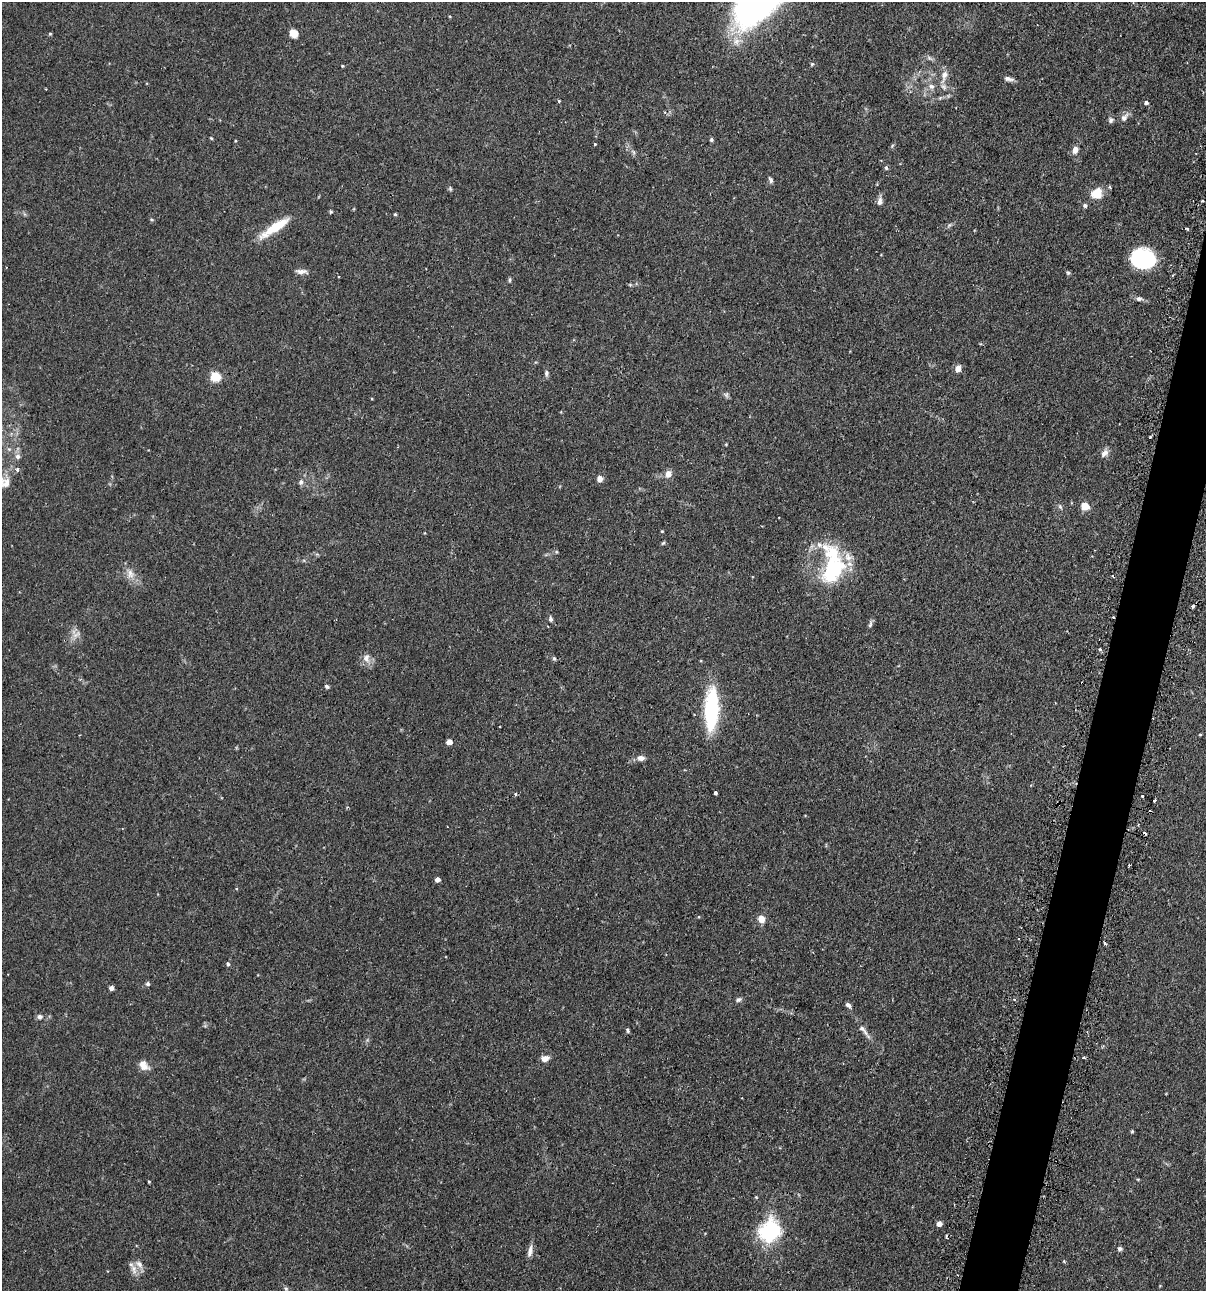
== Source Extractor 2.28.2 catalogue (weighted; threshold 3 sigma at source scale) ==
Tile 10 of 4 x 4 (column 2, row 3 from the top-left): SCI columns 1358-2561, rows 1325-2613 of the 5247 x 5227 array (HDU 1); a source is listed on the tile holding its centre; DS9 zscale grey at full resolution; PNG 1208 x 1293 px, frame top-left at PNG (2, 2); no overlay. Shown black and unused: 4% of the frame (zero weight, under 2 of 3 exposures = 4% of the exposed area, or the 3 px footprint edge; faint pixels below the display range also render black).
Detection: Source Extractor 2.28.2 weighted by HDU 2 'WHT'; one run over the whole footprint, this tile lists its part. Background 0.115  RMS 0.0055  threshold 0.0248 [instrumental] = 3 sigma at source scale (4.5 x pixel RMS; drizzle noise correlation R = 1.50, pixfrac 1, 0.05/0.05 arcsec/px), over >= 5 px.
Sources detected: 109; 1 inside a brighter object's white glare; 14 cosmic-ray / hot-pixel residue — not listed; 2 inside a brighter listed object's ellipse — not listed separately; the other 92 listed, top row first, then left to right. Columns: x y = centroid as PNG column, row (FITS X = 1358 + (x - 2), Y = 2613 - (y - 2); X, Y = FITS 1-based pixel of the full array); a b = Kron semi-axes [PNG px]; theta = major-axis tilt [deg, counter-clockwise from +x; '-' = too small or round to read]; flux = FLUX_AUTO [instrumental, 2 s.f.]
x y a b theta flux
294 33 10 8 -46 4.4
50 34 4 4 - 0.56
812 64 5 5 - 0.74
342 66 3 3 - 0.52
944 76 18 9 74 4.9
1009 79 12 5 -9 2
931 86 8 7 - 2.3
46 89 3 2 - 0.38
559 101 3 3 - 0.71
1146 103 5 4 - 1.2
1124 117 13 7 50 2.7
1111 120 8 6 79 1.3
211 138 5 3 - 0.48
711 140 5 5 - 0.88
595 144 3 3 - 0.42
1075 150 9 7 72 3
886 168 6 5 - 0.93
771 180 8 4 -62 1.2
1110 187 6 2 -46 0.49
450 189 7 5 -70 0.78
1097 193 13 11 47 8.9
880 201 13 6 82 2.4
1202 201 4 2 - 0.5
1085 205 5 5 - 1.3
331 212 6 4 0 0.66
395 214 4 4 - 0.55
275 227 35 8 34 16
1144 259 20 15 -5 53
301 271 16 5 -4 2.6
1068 273 6 4 -73 0.81
339 277 2 2 - 0.47
509 280 6 4 86 0.82
630 285 6 4 -19 0.6
1139 299 9 6 -5 1.7
958 369 7 6 - 3.6
546 373 8 5 90 1.5
215 377 5 5 - 36
726 395 7 6 - 1.1
726 444 4 3 - 0.43
1104 453 11 7 47 2.7
18 456 7 7 - 1.9
17 470 4 4 - 2.1
668 474 7 7 - 4.2
599 479 8 7 - 2.4
301 482 7 6 - 1.6
6 483 17 11 77 5.8
1085 506 5 5 - 18
1060 507 8 5 -64 0.97
662 531 4 3 - 0.46
663 543 6 4 44 0.7
556 552 5 4 - 0.57
831 569 43 25 33 36
130 574 14 9 -77 4.4
550 619 7 5 -84 1.2
870 624 10 5 72 1.3
76 634 14 6 39 2.7
1100 649 3 3 - 5.3
366 658 12 8 81 3.4
554 658 5 4 - 0.79
327 686 6 4 -33 0.97
711 710 45 13 87 46
1200 734 4 3 - 0.44
449 742 6 5 - 3
641 758 9 6 2 2.9
1031 785 4 3 - 0.45
715 793 4 3 - 1.3
1142 796 3 3 - 0.83
1154 800 3 3 - 3.5
437 879 4 4 - 3.3
761 919 8 6 -70 4.9
1105 943 4 3 - 0.9
228 964 5 4 - 1
148 984 6 5 - 0.98
111 988 4 4 - 2.3
1014 999 4 4 - 0.82
738 1000 8 5 25 1.3
848 1005 7 5 -39 1.5
40 1017 7 6 - 1.7
862 1028 11 6 -38 2.2
628 1031 6 4 -56 0.87
545 1058 10 7 15 3.1
1083 1058 3 3 - 1.1
144 1066 13 9 -49 4.5
1132 1131 4 4 - 0.56
1138 1179 5 3 - 0.43
149 1182 3 2 - 0.52
939 1224 4 4 - 4.1
770 1230 24 20 59 39
1120 1249 6 5 - 1.2
530 1251 17 6 81 3
134 1269 15 7 -68 3.4
286 1289 6 5 - 0.91
Isophote crosses this tile's border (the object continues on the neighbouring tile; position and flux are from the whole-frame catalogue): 1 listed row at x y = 6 483